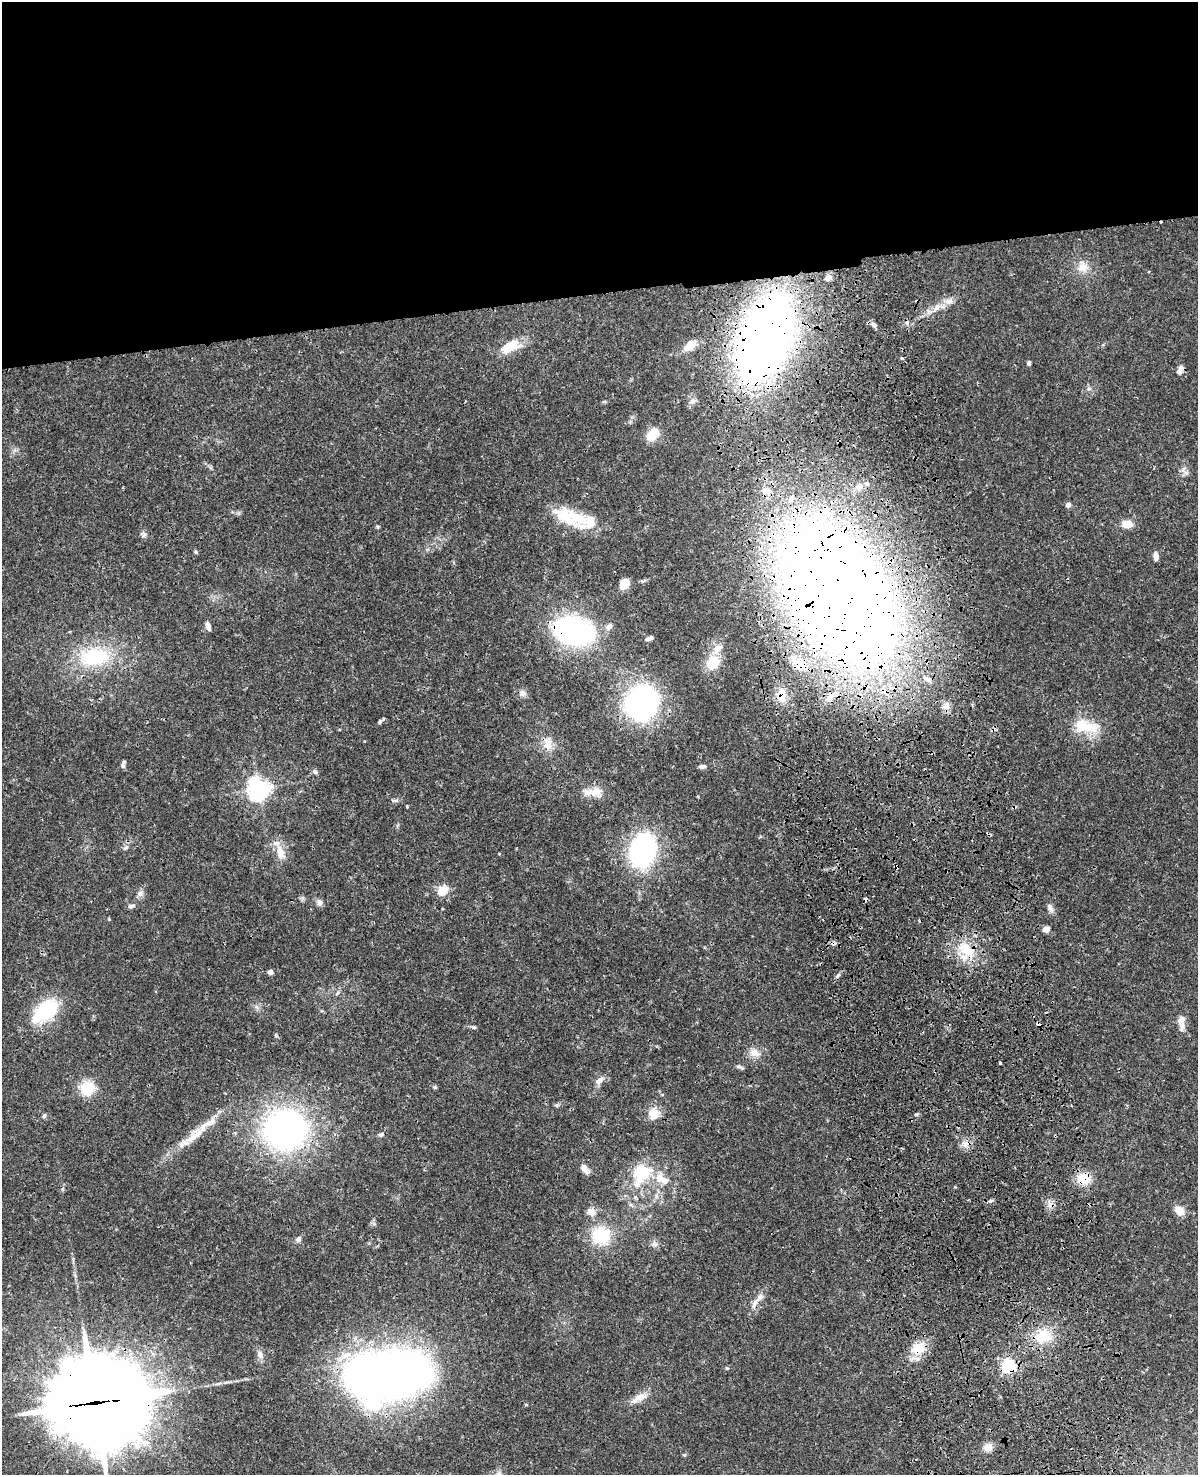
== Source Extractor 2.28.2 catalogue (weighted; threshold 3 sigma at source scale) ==
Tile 2 of 4 x 3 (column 2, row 1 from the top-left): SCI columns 1315-2510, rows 3222-4694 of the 5019 x 4863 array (HDU 1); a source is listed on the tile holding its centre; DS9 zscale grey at full resolution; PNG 1200 x 1477 px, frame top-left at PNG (2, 2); no overlay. Shown black and unused: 20% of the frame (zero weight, under 3 of 4 exposures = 6% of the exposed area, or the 3 px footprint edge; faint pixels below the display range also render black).
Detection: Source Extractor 2.28.2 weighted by HDU 2 'WHT'; one run over the whole footprint, this tile lists its part. Background 0.0238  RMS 0.0024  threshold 0.011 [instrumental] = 3 sigma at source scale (4.5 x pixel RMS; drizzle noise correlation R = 1.50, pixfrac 1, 0.05/0.05 arcsec/px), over >= 5 px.
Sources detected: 116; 2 inside a brighter object's white glare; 6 cosmic-ray / hot-pixel residue — not listed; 13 inside a brighter listed object's ellipse — not listed separately; the other 95 listed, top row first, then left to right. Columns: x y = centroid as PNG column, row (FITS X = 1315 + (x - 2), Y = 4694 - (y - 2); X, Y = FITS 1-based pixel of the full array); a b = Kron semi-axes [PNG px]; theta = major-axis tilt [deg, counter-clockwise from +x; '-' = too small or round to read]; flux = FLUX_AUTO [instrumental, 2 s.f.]
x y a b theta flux
1083 267 15 12 5 2.8
828 277 5 4 - 3.4
949 301 11 7 14 1.3
936 308 13 5 56 1.3
874 325 9 6 -46 0.71
765 338 58 29 69 300
510 346 26 12 29 5.7
689 346 12 7 37 3.7
901 358 5 3 - 0.25
1029 363 6 4 -89 0.44
1180 370 11 6 65 1.2
653 435 16 10 46 4.3
1186 472 7 5 0 0.68
859 486 11 8 50 1.8
767 491 13 8 -20 1.9
1068 505 5 5 - 1.1
565 517 43 17 -37 7.9
1127 524 8 6 -3 4.2
378 527 5 4 - 0.3
144 535 8 4 45 0.52
196 552 6 4 -71 0.28
1156 556 10 5 -86 1.2
624 584 10 7 51 3.1
838 594 98 64 -60 670
208 626 10 5 -72 0.99
574 631 42 25 -14 45
649 638 8 4 20 0.76
718 648 13 9 38 2
94 657 37 22 7 17
713 662 12 10 43 6.6
799 665 20 11 -44 4.7
885 691 10 8 -49 2.4
522 693 10 8 75 0.93
781 694 16 14 71 3.4
642 703 19 16 66 83
946 706 12 8 38 1.4
380 721 6 5 - 0.41
1086 726 39 18 -11 7.2
548 744 17 12 -73 2.6
123 766 7 5 -62 0.51
702 766 7 4 3 0.71
315 772 7 5 -28 0.56
259 789 7 7 - 170
596 792 16 14 5 2.7
125 848 9 4 44 0.54
643 850 20 14 73 67
280 853 19 10 -73 3.1
897 866 5 4 - 0.75
442 891 12 9 39 3.7
140 894 9 8 - 0.91
319 902 8 7 - 0.89
131 906 10 5 13 0.62
1050 908 12 6 -63 0.97
109 919 4 3 - 0.2
1046 929 5 4 - 3.4
966 950 29 16 -31 7
270 972 4 4 - 1.5
838 975 6 4 71 0.42
45 1011 34 18 41 14
1181 1020 13 8 72 1.5
473 1027 7 5 -17 0.46
755 1053 16 10 -24 2.1
1000 1063 3 3 - 0.55
740 1067 11 4 -24 0.59
600 1080 12 7 42 1.3
87 1088 18 17 - 5.4
556 1105 6 5 - 0.37
653 1113 11 10 - 3.6
917 1114 5 3 - 0.32
44 1116 6 5 - 0.4
285 1130 28 26 8 95
196 1134 49 11 43 6.3
381 1135 7 5 22 0.48
966 1144 11 8 34 1.5
584 1169 13 7 -56 1.7
642 1172 24 21 32 10
1083 1179 18 14 14 4
665 1181 10 8 21 1.4
62 1189 6 4 88 0.34
991 1201 6 4 20 0.49
1179 1210 11 9 -42 2.4
591 1212 12 10 -30 1.6
601 1235 20 18 -15 11
298 1239 7 6 - 0.8
655 1244 10 5 -26 0.78
760 1297 15 8 42 1.7
1042 1336 23 18 10 6.5
918 1348 21 15 38 5.3
260 1355 11 6 -75 1
1008 1366 6 6 - 47
727 1368 5 4 - 0.28
394 1374 52 37 9 190
640 1397 20 9 17 2.3
95 1403 39 31 -1 2900
988 1447 12 10 14 1.8
Overlapping masked pixels (flux is a lower limit): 14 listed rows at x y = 765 338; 838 594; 574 631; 799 665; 885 691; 781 694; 897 866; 966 950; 1083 1179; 760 1297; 918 1348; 1008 1366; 394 1374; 95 1403
Isophote crosses this tile's border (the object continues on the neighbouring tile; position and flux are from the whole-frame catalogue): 1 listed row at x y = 95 1403
Unlisted compact peaks at least as high as the median listed source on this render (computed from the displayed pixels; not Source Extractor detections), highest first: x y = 435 1087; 1089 388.